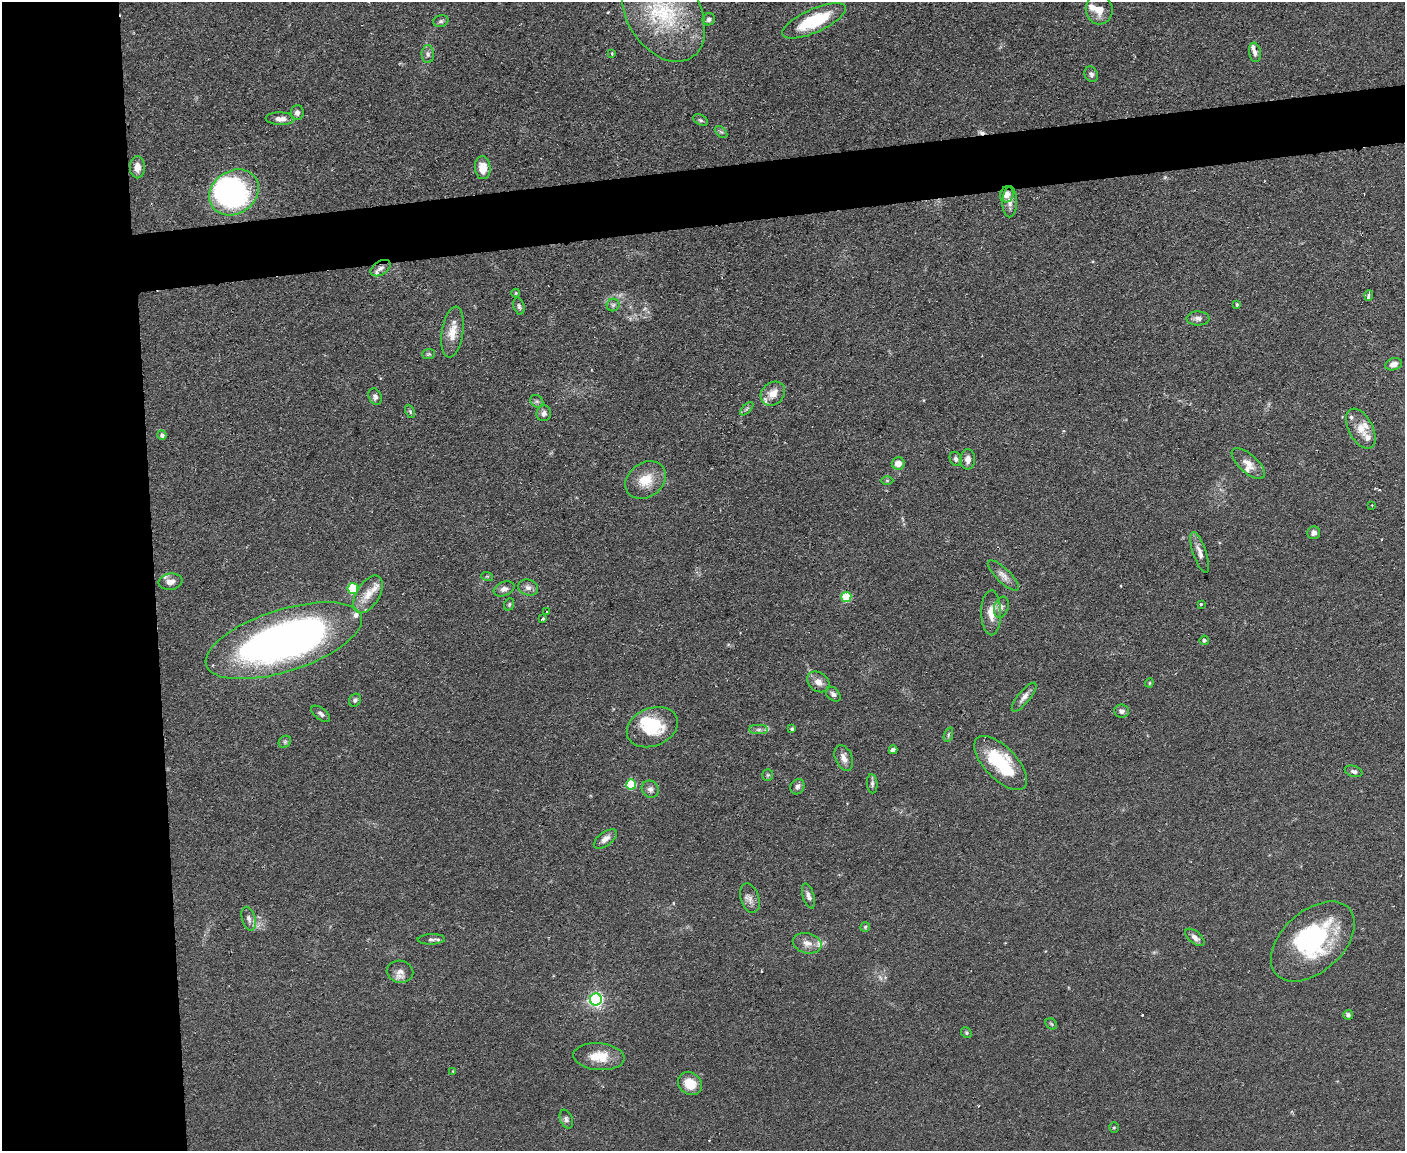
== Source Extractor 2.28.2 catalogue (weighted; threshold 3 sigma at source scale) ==
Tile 7 of 3 x 4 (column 1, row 3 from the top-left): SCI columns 129-1531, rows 1151-2299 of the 4575 x 4598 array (HDU 1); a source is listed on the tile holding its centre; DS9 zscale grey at full resolution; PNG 1407 x 1153 px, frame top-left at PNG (2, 2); each listed source drawn as its Kron ellipse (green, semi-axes under 4 px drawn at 4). Shown black and unused: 15% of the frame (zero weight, under 2 of 3 exposures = <1% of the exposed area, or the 3 px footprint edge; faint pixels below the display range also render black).
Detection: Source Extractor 2.28.2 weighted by HDU 2 'WHT'; one run over the whole footprint, this tile lists its part. Background 0.083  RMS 0.0059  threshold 0.0264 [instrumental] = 3 sigma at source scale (4.5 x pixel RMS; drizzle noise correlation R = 1.50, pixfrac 1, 0.05/0.05 arcsec/px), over >= 5 px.
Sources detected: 123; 1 too faint to see at this stretch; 4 inside a brighter object's white glare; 4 cosmic-ray / hot-pixel residue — neither listed nor drawn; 13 inside a brighter listed object's ellipse — not listed separately; the other 101 listed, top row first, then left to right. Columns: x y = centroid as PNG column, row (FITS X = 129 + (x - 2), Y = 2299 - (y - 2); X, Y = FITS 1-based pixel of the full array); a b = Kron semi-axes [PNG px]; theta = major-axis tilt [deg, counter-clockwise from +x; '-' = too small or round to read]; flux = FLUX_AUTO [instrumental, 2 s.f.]
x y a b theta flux
1099 9 15 13 -83 7.1
663 13 53 36 -58 59
709 19 6 6 - 1.8
441 21 8 6 15 1.4
814 21 34 11 24 32
1255 52 10 6 -81 2.1
428 54 9 6 -88 1.8
612 54 3 3 - 1.2
1091 74 8 6 -62 1.8
297 113 7 6 - 2.1
280 119 14 6 -1 3.9
701 120 8 5 -27 1.1
721 132 7 4 -43 1
137 167 11 7 -90 4.8
483 168 11 8 -85 7.9
234 192 26 21 34 130
1007 194 8 6 73 4.5
1010 202 15 7 89 3.7
380 268 11 6 32 2.4
516 293 4 4 - 0.54
1369 296 5 3 - 3.1
613 305 6 6 - 1.3
1237 305 3 3 - 1.7
519 306 8 5 -75 1.4
1198 318 11 7 -1 2.6
453 332 26 10 81 8.8
429 354 6 5 - 0.96
1394 364 8 6 17 3.5
773 394 13 11 44 6.9
375 397 8 6 -69 1.8
537 401 7 5 -43 1.4
747 409 8 3 45 0.92
410 411 7 4 -65 0.95
544 413 8 7 - 2.3
1361 429 22 12 -62 7.9
162 435 5 4 - 1.6
956 459 7 6 - 1.8
968 459 10 7 88 3.7
898 463 6 6 - 5.2
1248 464 21 9 -42 6.3
646 480 22 17 36 13
887 481 6 4 0 0.76
1372 505 3 2 - 0.66
1314 533 6 6 - 2.4
1200 553 21 6 -71 4.3
1003 575 20 7 -44 4.3
487 576 6 3 -18 0.7
171 582 12 8 8 4.2
528 588 10 8 -15 3.1
353 589 5 5 - 27
504 589 11 7 22 2.7
368 594 21 11 58 8.8
846 597 5 5 - 25
509 604 6 4 70 0.86
1201 604 3 3 - 1.8
1001 607 11 7 71 2.5
546 611 3 2 - 0.71
991 613 22 10 -90 8
543 618 4 3 - 0.78
1204 640 4 4 - 1.1
284 641 81 31 18 350
818 682 12 9 -36 4.9
1149 683 4 4 - 0.71
833 694 8 6 -45 1.8
1024 697 18 6 51 3.7
355 700 7 5 52 1.6
1121 711 7 6 - 2.1
321 714 11 5 -38 1.8
652 727 26 19 22 22
792 729 4 4 - 0.78
759 730 9 4 0 2
948 735 8 3 72 0.99
285 742 7 5 45 1.2
893 750 4 4 - 3.6
844 758 13 8 -67 4.2
1001 763 34 16 -46 39
1354 771 9 5 -16 1.6
768 775 6 5 - 0.88
631 784 5 5 - 31
872 784 10 5 -85 1.6
797 787 8 6 62 1.9
650 789 9 8 - 2.4
605 839 13 7 37 3.3
808 896 13 5 -73 2.5
750 898 15 9 -72 3.9
249 919 12 6 -73 2.6
865 927 5 5 - 0.74
1195 937 11 6 -40 2.8
431 939 13 5 2 2
1313 942 49 30 42 74
807 943 15 10 -13 4.9
400 972 13 11 -12 4.5
596 999 6 6 - 150
1348 1015 5 4 - 1.4
1051 1024 6 5 - 0.83
966 1033 6 5 - 0.91
599 1057 26 13 -5 13
453 1071 4 3 - 0.45
690 1084 13 10 -39 11
566 1119 10 6 -69 1.7
1114 1128 5 4 - 0.72
Overlapping masked pixels (flux is a lower limit): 1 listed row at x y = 1007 194
Isophote crosses this tile's border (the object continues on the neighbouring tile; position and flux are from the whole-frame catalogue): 1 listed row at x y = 663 13